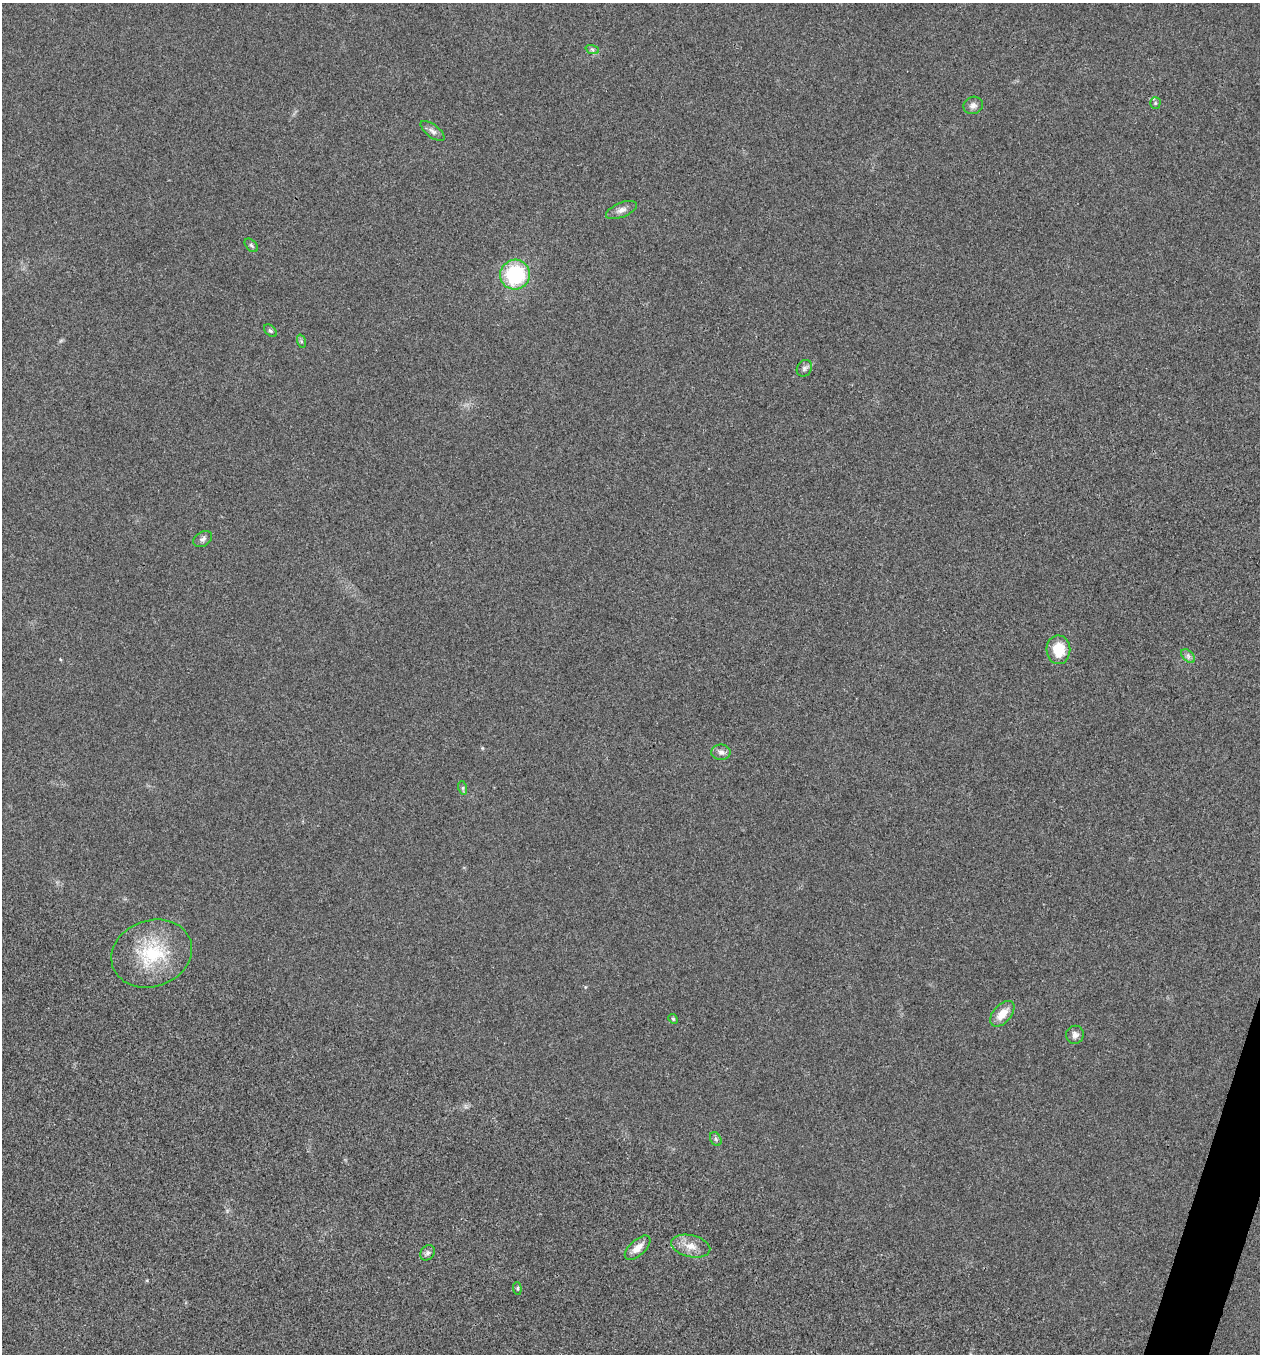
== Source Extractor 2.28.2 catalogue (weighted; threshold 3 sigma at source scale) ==
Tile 6 of 4 x 4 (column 2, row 2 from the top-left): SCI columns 1532-2789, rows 2712-4063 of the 5440 x 5425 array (HDU 1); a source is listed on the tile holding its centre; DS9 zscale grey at full resolution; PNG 1262 x 1356 px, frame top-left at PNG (2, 3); each listed source drawn as its Kron ellipse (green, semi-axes under 4 px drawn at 4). Shown black and unused: <1% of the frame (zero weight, under 3 of 4 exposures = <1% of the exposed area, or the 3 px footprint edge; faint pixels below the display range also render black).
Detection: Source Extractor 2.28.2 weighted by HDU 2 'WHT'; one run over the whole footprint, this tile lists its part. Background 0.0206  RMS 0.0057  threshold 0.0256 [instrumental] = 3 sigma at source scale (4.5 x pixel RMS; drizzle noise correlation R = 1.50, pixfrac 1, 0.05/0.05 arcsec/px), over >= 5 px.
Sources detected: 24; all 24 listed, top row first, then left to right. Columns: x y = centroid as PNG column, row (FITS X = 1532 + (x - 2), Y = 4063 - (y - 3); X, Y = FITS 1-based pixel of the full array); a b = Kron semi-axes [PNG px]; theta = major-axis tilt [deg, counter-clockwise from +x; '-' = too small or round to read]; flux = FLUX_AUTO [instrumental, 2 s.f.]
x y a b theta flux
592 49 7 4 -19 1.1
1155 103 5 5 - 0.87
973 105 10 8 20 2.6
433 131 14 6 -37 2.6
621 210 16 7 22 3.2
251 245 8 5 -45 1.1
515 275 15 14 - 43
270 331 7 5 -44 1.1
301 341 7 4 -72 0.99
804 368 9 7 55 1.8
203 539 10 7 31 1.9
1058 650 14 12 -88 14
1188 656 8 5 -46 1.7
721 752 9 7 -2 2.5
463 788 7 4 -73 0.92
152 954 41 33 20 37
1002 1014 15 9 48 8.3
673 1019 5 4 - 0.78
1075 1035 9 9 - 2.7
716 1139 7 5 -61 1.1
691 1246 20 11 -13 7.3
638 1248 16 7 43 5.9
428 1253 8 6 52 1.7
517 1288 6 4 -85 0.79